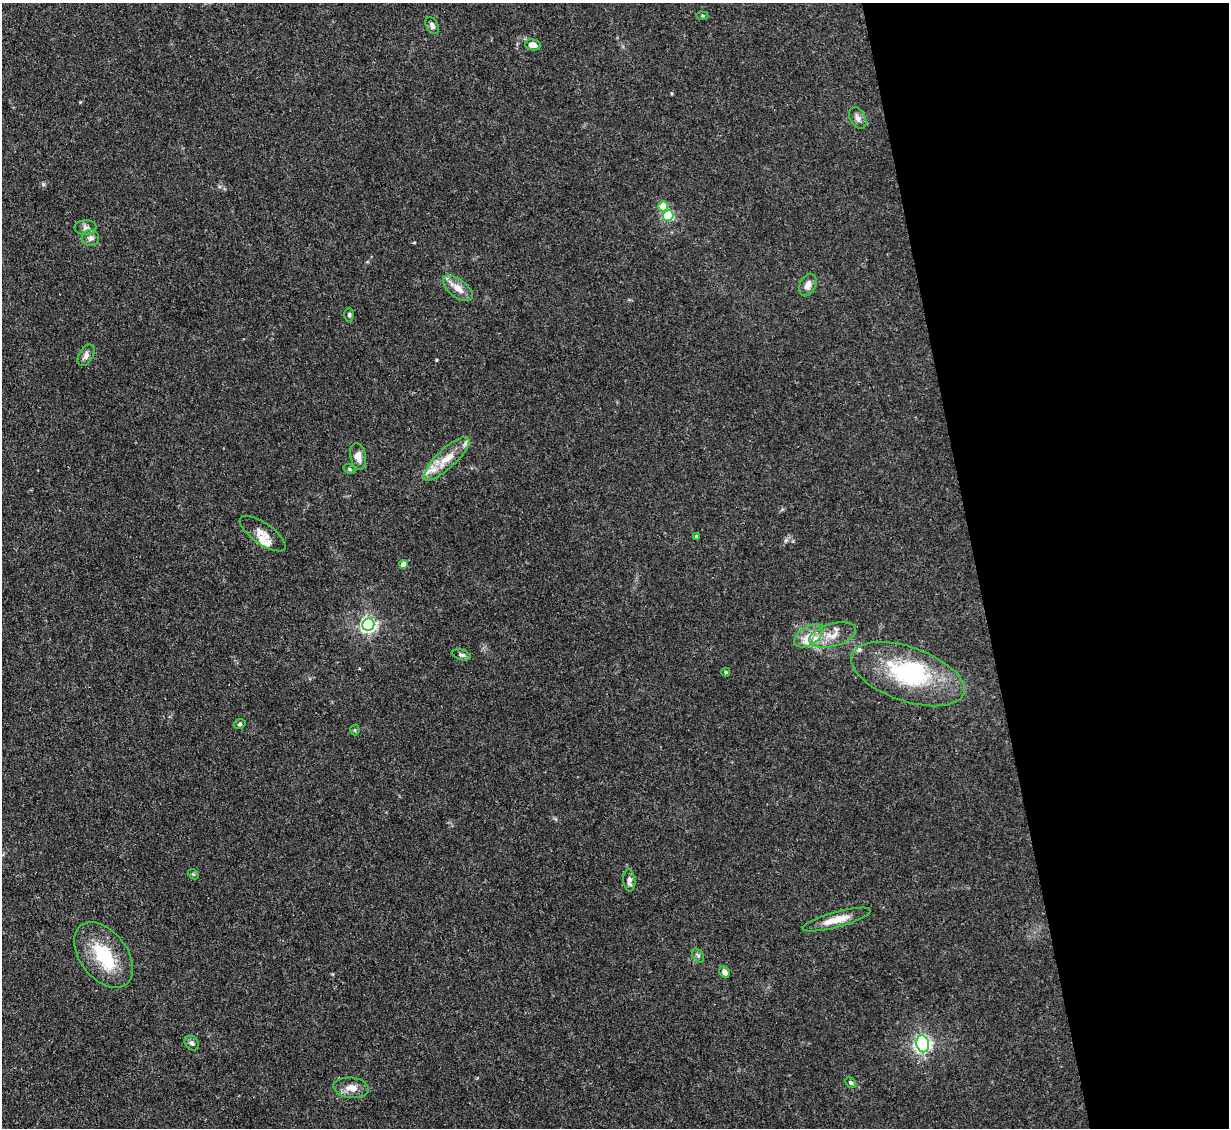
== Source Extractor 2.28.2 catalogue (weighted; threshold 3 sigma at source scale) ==
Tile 12 of 4 x 4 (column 4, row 3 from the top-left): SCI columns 3683-4909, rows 1375-2500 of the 4909 x 4883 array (HDU 1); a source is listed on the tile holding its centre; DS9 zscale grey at full resolution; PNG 1231 x 1130 px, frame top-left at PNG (2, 3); each listed source drawn as its Kron ellipse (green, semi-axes under 4 px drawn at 4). Shown black and unused: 21% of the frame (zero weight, under 3 of 4 exposures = <1% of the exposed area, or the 3 px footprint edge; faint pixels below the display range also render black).
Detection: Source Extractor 2.28.2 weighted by HDU 2 'WHT'; one run over the whole footprint, this tile lists its part. Background 0.0355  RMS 0.003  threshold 0.0133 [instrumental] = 3 sigma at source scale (4.5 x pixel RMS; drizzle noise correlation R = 1.50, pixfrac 1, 0.05/0.05 arcsec/px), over >= 5 px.
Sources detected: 45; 2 inside a brighter object's white glare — neither listed nor drawn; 7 inside a brighter listed object's ellipse — not listed separately; the other 36 listed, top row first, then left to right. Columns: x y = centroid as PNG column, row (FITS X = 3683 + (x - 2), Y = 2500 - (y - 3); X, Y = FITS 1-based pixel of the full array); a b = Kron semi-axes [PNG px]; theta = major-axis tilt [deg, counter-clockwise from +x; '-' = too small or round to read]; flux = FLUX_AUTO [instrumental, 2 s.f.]
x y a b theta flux
702 16 6 3 -8 0.33
432 26 9 6 -62 0.89
533 45 8 5 -11 2.5
858 118 12 7 -62 1.4
663 206 5 5 - 7.5
668 216 5 5 - 22
86 228 11 7 0 1.2
91 238 8 8 - 1.2
808 285 12 8 66 2.1
458 288 18 8 -38 3.4
349 315 7 4 -90 0.56
86 355 12 7 60 1.3
358 456 13 8 -78 2.5
446 459 30 9 43 5.8
349 469 7 4 -28 0.5
263 534 27 10 -35 3.6
697 536 4 3 - 0.52
403 564 4 4 - 3.5
368 625 6 6 - 94
833 635 24 11 15 4.7
809 636 16 9 33 3.3
462 655 10 5 -15 0.8
726 672 4 3 - 0.43
908 674 59 27 -19 32
240 724 6 4 16 0.47
355 730 5 5 - 0.33
193 874 6 4 -42 0.37
629 880 11 6 -85 1.3
837 920 35 7 15 4.8
104 955 37 23 -52 15
698 955 8 5 -55 0.59
725 972 6 5 - 1.6
192 1043 8 6 -48 0.83
923 1044 8 6 -75 100
851 1083 6 4 -45 0.6
351 1088 18 10 -7 3
Overlapping masked pixels (flux is a lower limit): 1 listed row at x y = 908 674